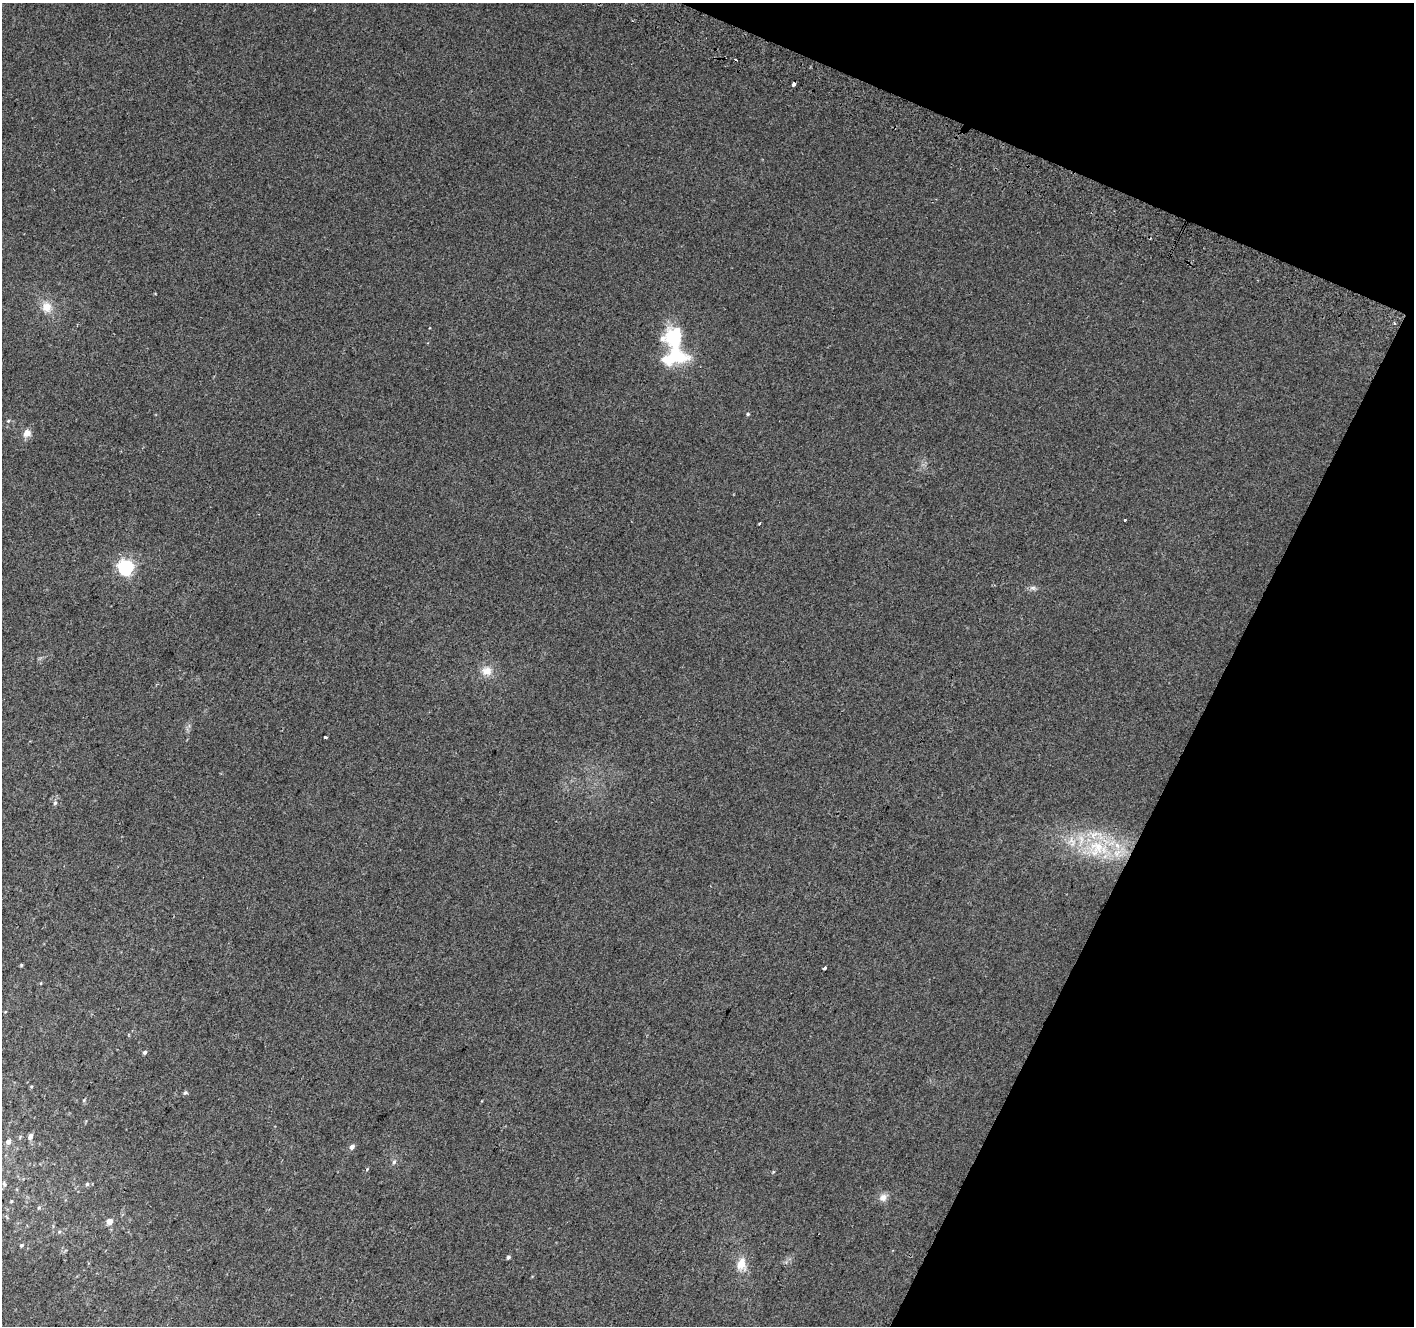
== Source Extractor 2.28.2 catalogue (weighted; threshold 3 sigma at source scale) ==
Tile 8 of 4 x 4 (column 4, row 2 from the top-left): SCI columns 4264-5675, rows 2958-4281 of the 5694 x 5850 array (HDU 1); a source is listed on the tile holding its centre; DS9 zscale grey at full resolution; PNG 1416 x 1328 px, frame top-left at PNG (2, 3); no overlay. Shown black and unused: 21% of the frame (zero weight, under 2 of 3 exposures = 2% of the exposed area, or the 3 px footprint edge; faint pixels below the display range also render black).
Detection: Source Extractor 2.28.2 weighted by HDU 2 'WHT'; one run over the whole footprint, this tile lists its part. Background 0.0702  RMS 0.013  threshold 0.0594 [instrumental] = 3 sigma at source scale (4.5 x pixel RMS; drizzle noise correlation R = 1.50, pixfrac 1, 0.0396/0.0396 arcsec/px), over >= 5 px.
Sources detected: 40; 3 inside a brighter object's white glare — not listed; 2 inside a brighter listed object's ellipse — not listed separately; the other 35 listed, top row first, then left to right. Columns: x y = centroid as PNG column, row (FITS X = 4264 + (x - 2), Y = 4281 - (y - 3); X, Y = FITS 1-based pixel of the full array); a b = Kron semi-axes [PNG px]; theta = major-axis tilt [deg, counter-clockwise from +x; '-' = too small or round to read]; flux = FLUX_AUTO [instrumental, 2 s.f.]
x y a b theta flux
736 60 3 3 - 6.6
794 84 4 3 - 12
47 307 14 13 - 16
677 334 47 13 85 47
748 414 4 4 - 1.6
8 421 5 4 - 1.5
27 433 9 8 - 8.9
1125 520 3 3 - 4.5
759 523 3 2 - 1.4
126 567 6 6 - 320
1033 588 8 6 7 3.5
487 671 15 11 3 13
325 737 3 3 - 3.2
55 803 6 5 - 2.3
1097 848 32 26 -10 76
21 965 4 3 - 1.5
824 968 4 3 - 12
5 1012 4 3 - 0.92
145 1052 5 4 - 2.6
185 1093 6 5 - 2.2
84 1100 5 4 - 1.6
30 1136 6 5 - 5.8
8 1142 6 5 - 5.4
352 1147 5 4 - 5.5
394 1162 8 5 63 2.9
4 1184 8 5 -80 2.6
87 1184 5 5 - 2
883 1197 10 9 - 7.5
11 1201 4 4 - 1.2
39 1208 6 5 - 1.9
109 1221 5 4 - 12
59 1232 5 4 - 1.7
21 1245 5 3 - 1.8
508 1257 4 4 - 2.4
741 1264 17 12 77 15